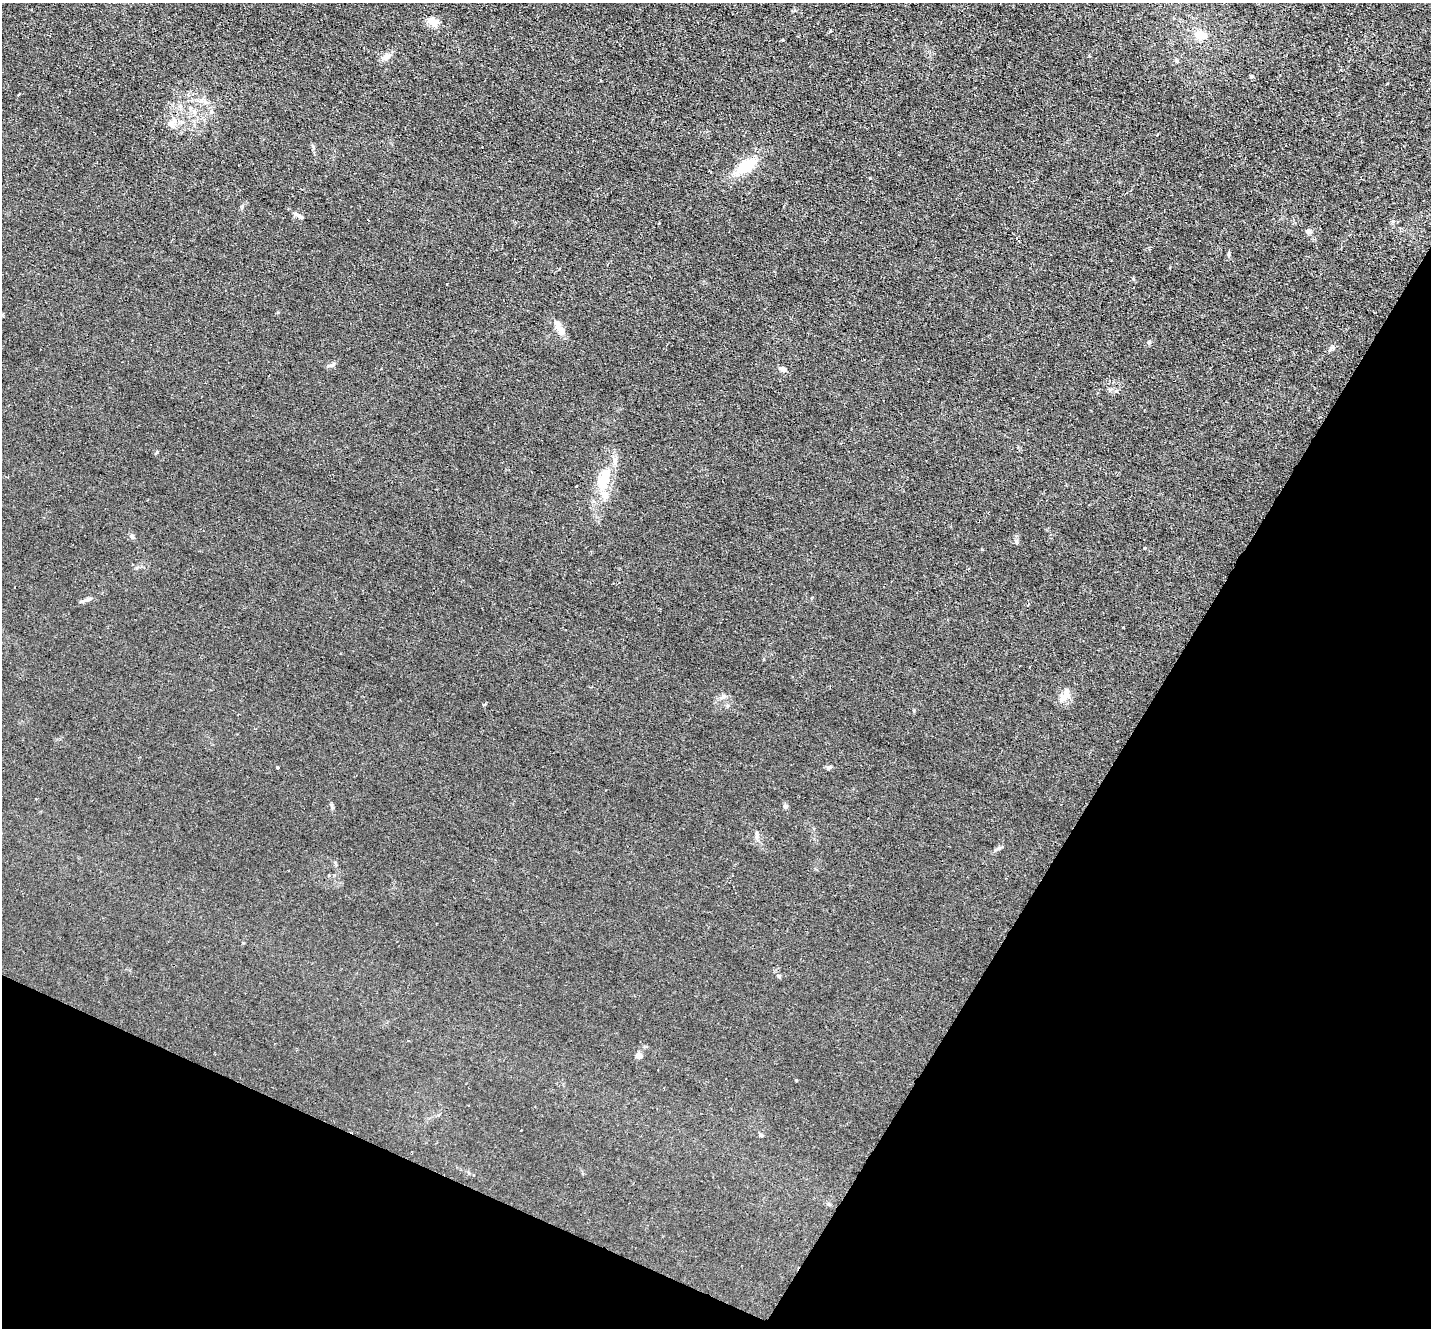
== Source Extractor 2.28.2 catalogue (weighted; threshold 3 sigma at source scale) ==
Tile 15 of 4 x 4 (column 3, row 4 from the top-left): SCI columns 2857-4285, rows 280-1605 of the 5713 x 5726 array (HDU 1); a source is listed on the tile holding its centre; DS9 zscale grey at full resolution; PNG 1433 x 1330 px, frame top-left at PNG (2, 3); no overlay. Shown black and unused: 26% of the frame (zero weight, under 2 of 3 exposures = <1% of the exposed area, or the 3 px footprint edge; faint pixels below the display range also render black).
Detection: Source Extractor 2.28.2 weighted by HDU 2 'WHT'; one run over the whole footprint, this tile lists its part. Background 0.0113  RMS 0.0047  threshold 0.021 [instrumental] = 3 sigma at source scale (4.5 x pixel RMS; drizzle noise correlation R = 1.50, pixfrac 1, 0.05/0.05 arcsec/px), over >= 5 px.
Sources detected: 36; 1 inside a brighter object's white glare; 1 cosmic-ray / hot-pixel residue — not listed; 3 inside a brighter listed object's ellipse — not listed separately; the other 31 listed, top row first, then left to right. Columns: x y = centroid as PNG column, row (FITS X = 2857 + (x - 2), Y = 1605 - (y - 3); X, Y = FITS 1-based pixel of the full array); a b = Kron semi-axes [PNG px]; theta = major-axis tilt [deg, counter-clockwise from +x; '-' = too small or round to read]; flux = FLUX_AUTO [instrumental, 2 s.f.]
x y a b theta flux
433 22 12 8 -29 5
1200 35 17 11 -10 6.6
386 57 11 7 26 2.2
19 94 3 3 - 1.8
194 111 6 4 -73 0.9
171 124 11 5 -43 1.7
746 166 26 12 35 14
870 178 3 3 - 0.54
299 216 18 4 -31 1.4
659 223 3 2 - 0.64
1308 232 8 6 -37 1.3
1133 278 4 3 - 0.68
559 327 17 7 -57 4.9
1331 348 7 4 44 0.98
330 365 8 4 8 0.95
782 369 8 5 -24 1.7
603 484 21 12 -63 7.6
576 486 3 2 - 0.94
132 536 7 6 - 1.3
1016 541 7 4 -71 0.73
1145 548 3 3 - 0.94
86 600 9 4 19 1.2
724 696 6 6 - 1.1
1063 698 11 9 56 3.1
277 767 3 3 - 1.8
829 768 7 4 36 0.68
785 806 6 5 - 1.1
332 807 9 3 -58 0.75
779 976 5 4 - 0.62
639 1056 5 4 - 5
761 1135 6 4 -44 0.57
Unlisted compact peaks at least as high as the median listed source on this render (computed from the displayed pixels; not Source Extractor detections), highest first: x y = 157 452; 1149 342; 1229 253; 796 1080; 313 146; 1251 76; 242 207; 1089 56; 1123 627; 447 284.